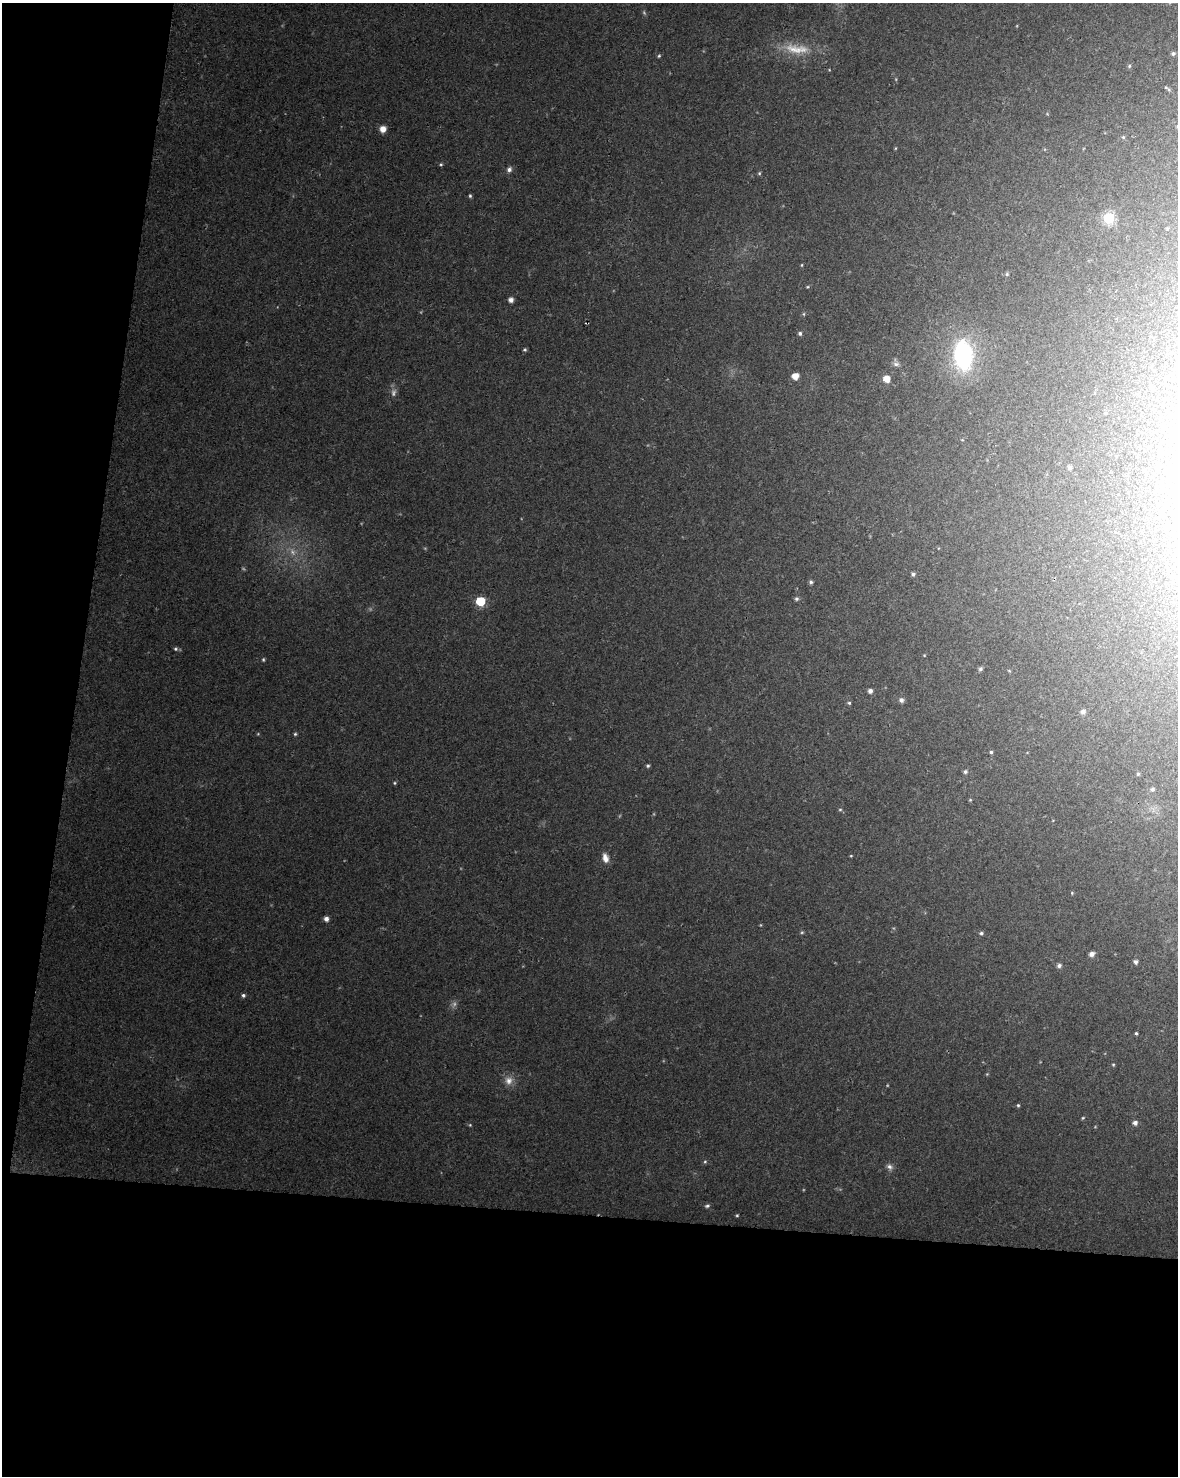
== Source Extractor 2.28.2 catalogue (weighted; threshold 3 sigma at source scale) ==
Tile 9 of 4 x 3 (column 1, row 3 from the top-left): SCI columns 10-1185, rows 287-1760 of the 4715 x 4936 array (HDU 1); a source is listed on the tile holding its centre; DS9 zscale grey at full resolution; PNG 1180 x 1478 px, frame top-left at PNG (2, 3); no overlay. Shown black and unused: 24% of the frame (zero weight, under 2 of 3 exposures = <1% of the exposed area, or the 3 px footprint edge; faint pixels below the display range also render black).
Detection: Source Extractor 2.28.2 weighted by HDU 2 'WHT'; one run over the whole footprint, this tile lists its part. Background 0.0562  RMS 0.0069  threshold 0.0308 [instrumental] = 3 sigma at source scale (4.5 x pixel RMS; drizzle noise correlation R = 1.50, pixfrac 1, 0.0396/0.0396 arcsec/px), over >= 5 px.
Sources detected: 79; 9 too faint to see at this stretch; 1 cosmic-ray / hot-pixel residue — not listed; the other 69 listed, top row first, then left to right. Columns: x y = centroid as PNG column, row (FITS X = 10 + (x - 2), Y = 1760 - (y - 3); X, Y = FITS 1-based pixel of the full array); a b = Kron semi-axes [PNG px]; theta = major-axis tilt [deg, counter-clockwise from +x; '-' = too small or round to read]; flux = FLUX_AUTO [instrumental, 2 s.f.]
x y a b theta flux
796 49 40 14 -6 21
1173 53 5 4 - 1.6
659 56 5 4 - 0.97
1129 66 5 5 - 1.1
1169 90 8 5 -46 1.3
383 129 6 6 - 6.1
1123 137 5 5 - 1.1
895 148 5 3 - 0.68
441 164 4 4 - 0.97
509 169 8 6 59 2.6
759 173 5 4 - 0.98
470 196 5 4 - 1.1
1109 218 6 6 - 68
802 265 4 3 - 0.72
1007 274 6 5 - 0.98
807 287 5 3 - 0.71
511 300 5 5 - 3.5
804 314 5 3 - 0.82
800 333 5 5 - 1.6
525 350 5 5 - 1.2
963 355 31 19 -86 86
896 363 10 7 -70 2.6
795 376 6 5 - 8
886 379 6 6 - 8.9
1069 468 6 6 - 1.6
913 574 4 4 - 1.7
811 582 5 5 - 1.5
796 599 5 5 - 1.6
480 601 6 6 - 36
176 649 6 5 - 1.3
924 655 3 3 - 0.48
263 659 5 4 - 0.91
981 669 5 5 - 1.6
1009 671 5 3 - 0.61
870 691 5 5 - 2.9
901 700 6 6 - 2.4
849 703 4 4 - 1.1
1083 712 5 5 - 2.7
295 734 4 4 - 1
991 752 4 4 - 1.1
648 766 4 4 - 1.2
965 771 6 5 - 1.6
1138 774 5 4 - 1.1
395 783 5 4 - 0.89
1152 789 6 5 - 1.6
970 800 4 4 - 0.68
840 810 5 3 - 0.86
851 856 4 3 - 0.66
605 858 12 7 -74 5.3
1072 893 5 4 - 0.75
326 919 5 5 - 3.3
802 932 5 5 - 0.94
981 933 6 5 - 1.4
1092 954 6 5 - 3.5
1135 962 5 5 - 2
1059 966 5 5 - 2.4
243 995 5 5 - 1.7
1136 1033 4 3 - 0.99
1113 1065 4 4 - 0.72
987 1074 5 4 - 0.71
509 1081 12 12 - 6.2
1018 1105 5 4 - 1
1083 1118 4 4 - 0.76
1135 1123 6 5 - 2.8
470 1125 5 4 - 0.74
705 1162 6 5 - 1.1
890 1167 9 7 -34 2.8
707 1206 7 5 11 1.6
737 1215 4 3 - 0.81